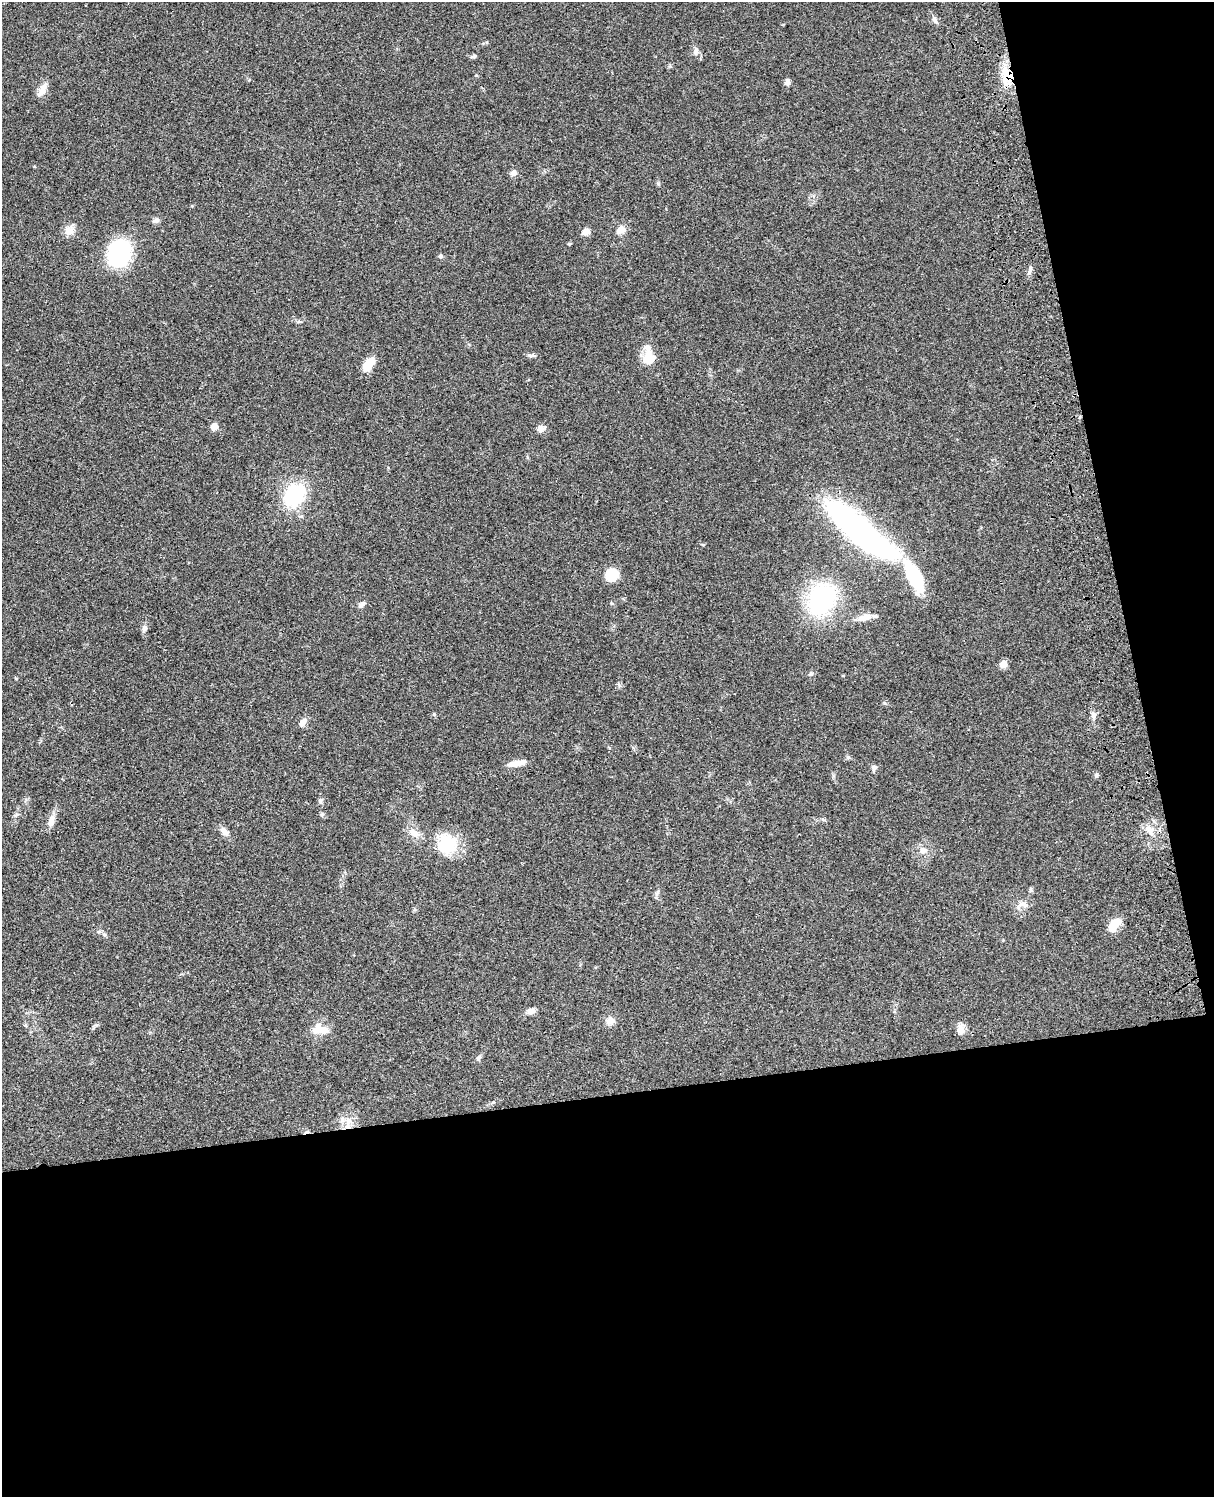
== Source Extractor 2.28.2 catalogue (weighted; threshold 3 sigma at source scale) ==
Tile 12 of 4 x 3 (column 4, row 3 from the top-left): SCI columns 3756-4967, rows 278-1772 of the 5086 x 4927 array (HDU 1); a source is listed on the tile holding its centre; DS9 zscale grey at full resolution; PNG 1216 x 1499 px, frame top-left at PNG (2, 2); no overlay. Shown black and unused: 33% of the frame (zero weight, under 3 of 4 exposures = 6% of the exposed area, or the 3 px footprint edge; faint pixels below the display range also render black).
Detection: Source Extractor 2.28.2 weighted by HDU 2 'WHT'; one run over the whole footprint, this tile lists its part. Background 0.0778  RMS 0.0059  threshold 0.0264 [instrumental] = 3 sigma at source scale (4.5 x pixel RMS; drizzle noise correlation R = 1.50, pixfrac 1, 0.05/0.05 arcsec/px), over >= 5 px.
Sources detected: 60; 2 inside a brighter object's white glare — not listed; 3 inside a brighter listed object's ellipse — not listed separately; the other 55 listed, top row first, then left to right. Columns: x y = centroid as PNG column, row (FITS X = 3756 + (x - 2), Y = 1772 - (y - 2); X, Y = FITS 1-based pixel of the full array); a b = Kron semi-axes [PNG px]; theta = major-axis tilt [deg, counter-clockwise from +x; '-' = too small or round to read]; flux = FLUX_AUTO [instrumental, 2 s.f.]
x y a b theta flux
935 20 12 6 -61 2
696 52 9 7 85 2.4
474 56 9 4 15 1.1
1007 75 24 15 -65 13
787 82 8 5 85 2.1
44 86 16 8 48 3.7
513 173 9 8 - 2
192 206 5 3 - 0.48
156 220 9 7 15 1.7
620 230 12 10 26 4.1
69 231 14 10 -13 4.7
586 232 11 8 22 2.9
569 244 4 4 - 0.78
119 253 21 16 63 92
440 256 6 5 - 1
1030 268 11 4 89 1.6
648 354 15 11 61 6.9
532 355 12 4 -3 1.4
369 364 18 9 55 8.4
214 426 5 5 - 11
541 428 9 8 - 2.8
293 495 17 13 49 58
859 530 71 19 -41 220
612 574 9 8 - 23
914 577 38 16 -62 34
821 599 31 25 62 71
362 604 11 5 41 1.8
865 618 19 8 15 5.3
144 628 9 7 72 1.9
1003 664 5 5 - 10
811 674 7 5 69 1.1
434 714 5 3 - 0.62
1093 715 11 6 -84 2.5
303 722 10 6 54 3.7
516 763 20 6 11 6.1
874 768 7 7 - 1.7
1096 775 5 5 - 1.1
321 801 9 5 68 1.4
322 815 6 5 - 0.95
51 821 16 8 75 4.7
1150 830 17 8 -48 5
224 831 12 7 -53 3.4
415 833 16 9 -39 5.1
447 844 25 23 -6 22
923 850 9 9 - 3.3
1031 890 6 4 90 0.89
657 893 9 5 63 1.4
1024 904 11 7 -28 2.7
1114 924 19 10 54 7.8
531 1011 11 7 21 2.9
610 1021 11 9 24 3.6
960 1029 14 9 -90 3.9
316 1030 19 12 66 6.4
479 1058 8 6 45 1.4
348 1126 9 9 - 4.7
Overlapping masked pixels (flux is a lower limit): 2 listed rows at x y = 1007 75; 348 1126
Unlisted compact peaks at least as high as the median listed source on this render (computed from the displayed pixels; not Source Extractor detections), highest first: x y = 848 757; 884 703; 658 183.